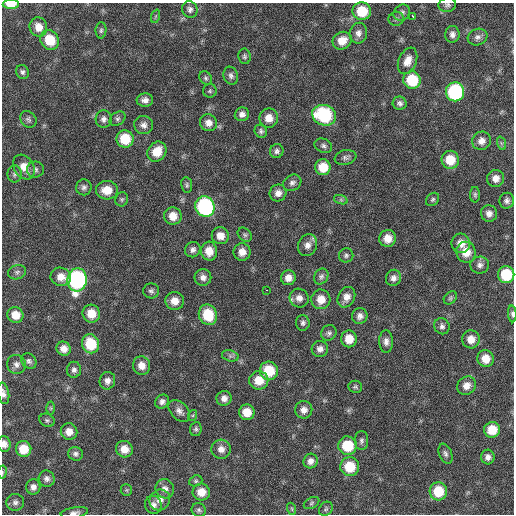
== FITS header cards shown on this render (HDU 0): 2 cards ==
NAXIS1  =                  512 / Axis length
NAXIS2  =                  512 / Axis length

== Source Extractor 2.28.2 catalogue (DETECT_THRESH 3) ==
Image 512 x 512 px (HDU 0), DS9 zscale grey, 1 PNG px = 1 image px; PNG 516 x 516 px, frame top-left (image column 1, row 512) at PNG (2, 3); each listed source drawn as its Kron ellipse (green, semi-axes under 4 px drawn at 4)
Background 57.9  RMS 8.4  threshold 25.3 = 3 sigma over >= 5 px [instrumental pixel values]
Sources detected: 150; all 150 listed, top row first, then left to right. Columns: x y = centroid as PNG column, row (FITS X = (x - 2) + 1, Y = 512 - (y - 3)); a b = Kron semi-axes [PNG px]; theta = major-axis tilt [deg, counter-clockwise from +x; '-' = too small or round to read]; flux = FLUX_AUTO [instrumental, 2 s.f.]
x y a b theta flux
11 4 8 4 -1 7300
447 5 9 7 13 1600
190 9 8 7 - 2100
362 11 9 9 - 15000
402 13 9 7 41 2000
156 16 7 4 71 930
412 16 3 3 - 4800
396 19 8 7 - 1400
38 27 10 8 -72 5500
101 30 8 5 88 1200
358 33 10 9 - 3200
452 34 8 7 - 2600
478 37 10 8 18 2500
50 40 10 9 - 14000
342 41 10 8 29 6900
244 56 8 6 -81 1200
407 61 14 8 66 5800
22 72 7 6 - 1600
231 76 9 7 -71 1900
206 78 7 5 -53 1200
412 80 9 8 - 21000
210 91 7 6 - 1000
455 92 9 9 - 61000
145 100 8 6 3 2800
400 103 7 6 - 1800
242 114 7 6 - 2600
324 115 12 10 -20 41000
269 118 9 9 - 6000
28 119 9 7 -43 1700
104 119 9 8 - 2500
118 119 9 6 38 1600
208 123 9 8 - 3800
144 125 9 9 - 3000
261 131 7 6 - 1400
125 139 8 8 - 16000
482 141 9 9 - 3900
501 143 7 4 -72 920
323 146 9 6 -25 1700
277 151 7 6 - 1800
157 152 10 9 - 10000
345 157 11 7 11 2000
450 160 9 9 - 11000
24 167 13 10 -59 6300
323 167 8 7 - 10000
35 170 8 8 - 1800
15 174 8 7 - 1800
496 178 9 8 - 4100
292 183 9 7 30 2200
187 185 8 5 -83 1200
84 187 8 7 - 1900
107 190 11 9 -5 8500
278 193 8 8 - 3700
475 195 8 5 -90 1100
122 199 7 6 - 1000
433 199 7 5 46 1200
341 200 7 4 -19 1100
507 201 8 7 - 2000
205 207 10 9 - 79000
489 213 8 8 - 3000
173 216 9 8 - 6500
245 235 8 6 -44 1400
220 236 9 8 - 5100
388 238 8 8 - 6300
461 243 10 9 - 5400
308 245 11 9 63 3900
193 250 8 7 - 2300
209 251 9 8 - 7300
242 252 9 8 - 4800
466 252 10 9 - 8700
346 255 7 7 - 1400
480 265 9 8 - 2400
17 272 9 7 17 1900
506 275 8 8 - 21000
61 277 10 9 - 5900
203 277 8 8 - 3100
321 277 8 6 56 1600
288 278 7 7 - 4100
393 278 8 7 - 2700
77 280 12 9 85 130000
267 290 3 2 - 2600
151 291 8 7 - 1700
346 297 11 8 62 4700
299 298 10 9 - 3700
450 298 7 5 47 1100
321 299 10 9 - 6700
175 301 9 9 - 5900
91 314 9 8 - 8900
512 314 8 4 -86 1300
15 315 8 7 - 7300
208 315 10 9 - 18000
360 316 8 7 - 2700
303 323 8 7 - 1700
442 326 8 7 - 1900
329 333 8 7 - 1700
349 339 8 8 - 7700
471 339 9 9 - 5400
386 341 11 7 -90 2800
91 344 9 8 - 19000
64 349 7 7 - 4200
320 349 8 8 - 2800
230 356 8 5 -15 1500
485 359 8 8 - 7300
29 361 8 6 -49 1600
16 364 9 9 - 2800
142 366 9 8 - 5300
74 370 8 7 - 1900
269 371 9 9 - 17000
259 380 9 9 - 8900
107 381 9 8 - 3000
466 386 10 8 42 4700
355 387 7 6 - 1100
4 393 11 5 -80 2200
224 398 7 7 - 3100
162 402 7 6 - 2300
51 408 6 4 -89 740
304 410 8 8 - 3700
179 411 13 8 -45 3100
247 412 8 7 - 8300
193 415 5 3 - 650
47 420 8 6 -26 1300
196 429 7 5 82 1200
492 430 8 8 - 10000
69 432 8 8 - 4800
361 441 9 6 -90 1600
4 444 8 6 -79 3400
347 446 9 9 - 18000
24 449 8 7 - 11000
124 449 8 8 - 6100
221 449 10 9 - 3900
76 454 7 6 - 1700
445 454 10 6 -68 1800
488 457 7 6 - 2600
311 461 7 7 - 2900
350 467 9 9 - 15000
2 472 7 3 81 650
47 479 8 7 - 2300
196 481 7 5 21 1000
33 487 7 7 - 2600
165 489 10 9 - 3100
126 490 6 6 - 910
438 491 9 8 - 15000
201 492 9 8 - 7000
160 500 11 10 - 4000
15 502 9 8 - 2000
311 503 8 5 29 1100
153 505 9 8 - 2800
292 509 6 3 -72 770
326 509 8 6 53 1100
199 510 7 7 - 1400
74 513 14 5 9 2300
At the frame edge (FLAGS 8, measured only in part): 7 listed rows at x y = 11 4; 447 5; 512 314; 4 393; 4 444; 2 472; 74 513